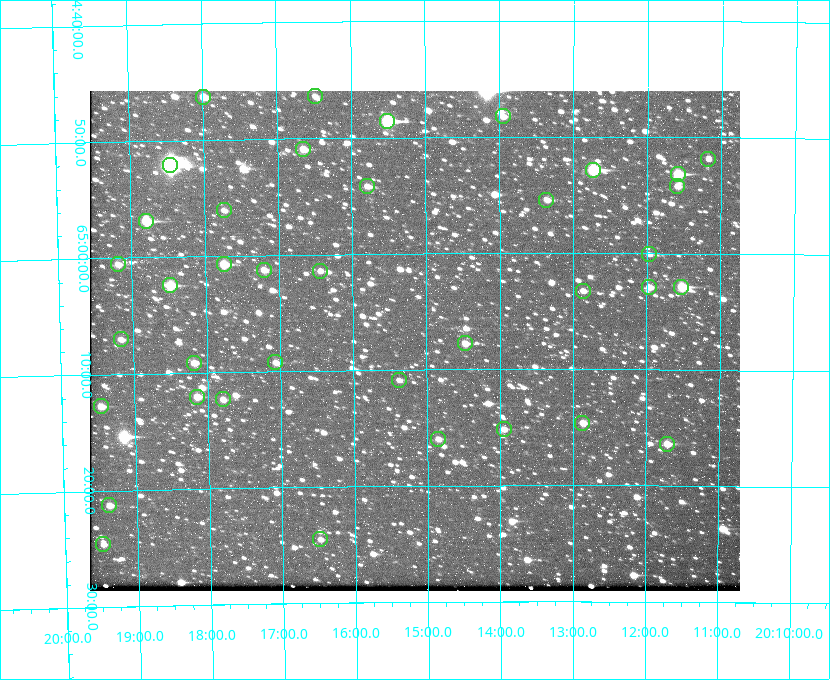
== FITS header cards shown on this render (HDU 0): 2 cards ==
NAXIS1  =                  650 / Width of table row in bytes
NAXIS2  =                  500 / Number of rows in table

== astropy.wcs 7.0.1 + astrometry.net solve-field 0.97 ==
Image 650 x 500 px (HDU 0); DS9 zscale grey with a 90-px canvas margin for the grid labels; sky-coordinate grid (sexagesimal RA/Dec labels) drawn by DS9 from the SOLVED WCS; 38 Tycho-2 reference stars matched to detected sources circled (green)
Header WCS: none
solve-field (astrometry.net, Tycho-2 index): SOLVED blind (the file carries no WCS)
Solved WCS: RA---TAN-SIP/DEC--TAN-SIP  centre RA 20:15:10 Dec +65:07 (303.79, +65.12 deg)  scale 5.17 arcsec/px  FOV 56.0' x 43.0'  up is -180 deg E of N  parity flipped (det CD > 0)
(file carries no celestial WCS; the grid is the blind solution)
Tycho-2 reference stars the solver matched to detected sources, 38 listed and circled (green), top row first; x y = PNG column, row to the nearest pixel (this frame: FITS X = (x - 90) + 1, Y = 500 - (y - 91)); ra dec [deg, ICRS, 3 dp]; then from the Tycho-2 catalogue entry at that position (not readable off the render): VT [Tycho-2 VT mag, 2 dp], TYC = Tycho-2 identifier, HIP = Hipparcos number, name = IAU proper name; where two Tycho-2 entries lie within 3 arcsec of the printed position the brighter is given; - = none
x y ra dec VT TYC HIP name
315 96 304.122 +64.773 12.06 4240-1113-1 - -
203 97 304.497 +64.771 11.19 4241-1649-1 - -
503 116 303.488 +64.804 11.29 4240-68-1 - -
387 121 303.878 +64.810 8.93 4240-794-1 - -
303 149 304.164 +64.849 10.65 4240-315-1 - -
708 159 302.794 +64.865 12.51 4240-904-1 - -
170 165 304.612 +64.868 7.89 4241-1703-1 100101 -
593 170 303.184 +64.880 9.02 4240-488-1 - -
678 174 302.897 +64.886 9.40 4240-717-1 - -
367 186 303.948 +64.903 11.68 4240-549-1 - -
677 186 302.899 +64.904 11.91 4240-435-1 - -
546 200 303.341 +64.923 11.58 4240-148-1 - -
224 210 304.434 +64.934 11.97 4241-1827-1 - -
146 221 304.698 +64.948 10.27 4241-1684-1 - -
649 254 302.992 +65.001 11.85 4240-479-1 - -
118 264 304.798 +65.009 11.15 4241-1628-1 - -
224 264 304.437 +65.012 10.41 4241-1775-1 - -
264 270 304.302 +65.021 11.64 4241-1611-1 - -
320 271 304.112 +65.024 12.29 4240-364-1 - -
170 285 304.620 +65.041 10.25 4241-1573-1 - -
649 287 302.992 +65.048 11.44 4240-88-1 - -
681 287 302.882 +65.048 10.25 4240-98-1 - -
583 291 303.217 +65.054 11.98 4240-166-1 - -
121 339 304.793 +65.117 11.79 4241-1700-1 - -
465 343 303.620 +65.129 11.18 4240-34-1 - -
275 362 304.266 +65.154 11.64 4240-724-1 - -
194 363 304.544 +65.153 12.05 4241-1582-1 - -
399 380 303.846 +65.181 11.99 4240-1077-1 - -
197 397 304.537 +65.201 11.44 4241-1860-1 - -
223 399 304.448 +65.206 12.12 4241-1643-1 - -
101 406 304.866 +65.212 12.00 4241-1293-1 - -
582 423 303.217 +65.244 11.17 4240-236-1 - -
504 429 303.488 +65.252 12.13 4240-1343-1 - -
438 439 303.713 +65.266 11.45 4240-564-1 - -
667 444 302.928 +65.273 10.74 4240-760-1 - -
109 505 304.845 +65.354 11.82 4241-1491-1 - -
320 539 304.121 +65.408 11.90 4240-305-1 - -
103 544 304.869 +65.410 11.95 4241-1394-1 - -